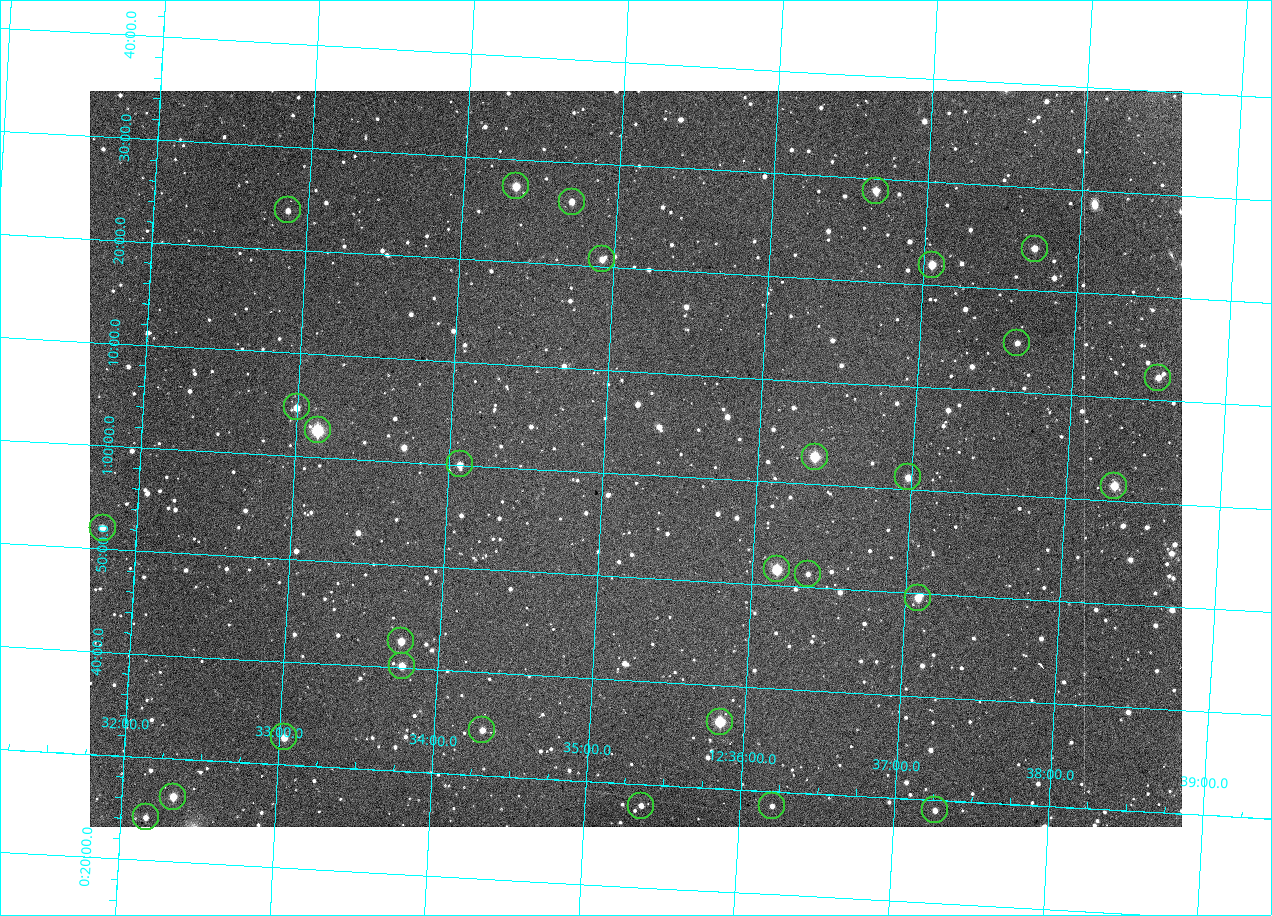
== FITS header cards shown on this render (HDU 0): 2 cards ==
NAXIS1  =                 1092 /fastest changing axis
NAXIS2  =                  736 /next to fastest changing axis

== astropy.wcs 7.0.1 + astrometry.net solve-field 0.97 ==
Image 1092 x 736 px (HDU 0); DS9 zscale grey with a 90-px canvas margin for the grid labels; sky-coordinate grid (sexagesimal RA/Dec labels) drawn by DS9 from the SOLVED WCS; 29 Tycho-2 reference stars matched to detected sources circled (green)
Header WCS: none
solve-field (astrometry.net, Tycho-2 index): SOLVED blind (the file carries no WCS)
Solved WCS: RA---TAN-SIP/DEC--TAN-SIP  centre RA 12:35:12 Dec +01:02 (188.80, +1.03 deg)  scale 5.83 arcsec/px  FOV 106.1' x 71.5'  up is -3 deg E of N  parity flipped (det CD > 0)
(file carries no celestial WCS; the grid is the blind solution)
Tycho-2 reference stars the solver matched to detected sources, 29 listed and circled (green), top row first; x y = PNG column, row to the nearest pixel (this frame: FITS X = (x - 90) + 1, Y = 736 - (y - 91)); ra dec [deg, ICRS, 3 dp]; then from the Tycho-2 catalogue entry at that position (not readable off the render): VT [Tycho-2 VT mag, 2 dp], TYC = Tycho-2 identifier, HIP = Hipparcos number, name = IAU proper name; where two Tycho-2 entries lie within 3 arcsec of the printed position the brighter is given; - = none
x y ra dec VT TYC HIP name
516 186 188.584 +1.456 10.01 289-283-1 - -
876 191 189.167 +1.481 10.52 289-791-1 - -
572 202 188.676 +1.436 10.90 289-240-1 - -
288 210 188.217 +1.397 12.00 289-174-1 - -
1035 249 189.429 +1.401 10.82 289-262-1 - -
602 259 188.730 +1.346 11.09 289-364-1 - -
932 265 189.265 +1.366 10.28 289-822-1 - -
1017 343 189.409 +1.247 11.56 289-780-1 - -
1158 378 189.640 +1.203 11.02 289-945-1 - -
297 407 188.249 +1.079 10.58 289-648-1 - -
318 430 188.285 +1.044 8.19 289-1040-1 61252 -
815 457 189.091 +1.045 9.05 289-771-1 61529 -
460 464 188.518 +1.001 10.90 289-1045-1 - -
908 477 189.244 +1.019 10.79 289-347-1 - -
1114 486 189.578 +1.025 9.92 289-130-1 - -
103 528 187.946 +0.867 11.03 289-386-1 - -
777 569 189.040 +0.859 9.05 289-577-1 - -
808 574 189.090 +0.855 11.80 289-877-1 - -
918 598 189.271 +0.826 10.11 289-966-1 - -
401 641 188.438 +0.710 10.24 289-715-1 - -
402 666 188.442 +0.670 10.52 289-733-1 - -
720 722 188.961 +0.608 9.23 289-245-1 - -
482 730 188.578 +0.573 11.02 289-856-1 - -
284 737 188.258 +0.544 10.71 289-918-1 - -
173 797 188.084 +0.439 10.27 289-987-1 - -
641 806 188.841 +0.465 11.78 289-558-1 - -
772 806 189.053 +0.476 12.58 289-281-1 - -
935 810 189.317 +0.483 11.56 289-658-1 - -
146 817 188.041 +0.403 11.54 289-969-1 - -